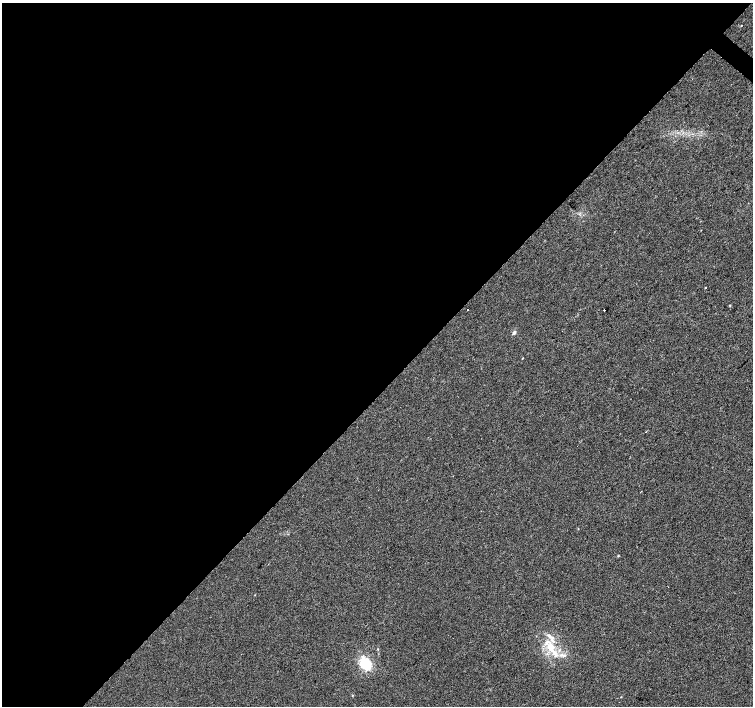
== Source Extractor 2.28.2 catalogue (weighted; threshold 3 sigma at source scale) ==
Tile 5 of 4 x 4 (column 1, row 2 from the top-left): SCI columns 1-1502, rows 2986-4392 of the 6021 x 6033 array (HDU 1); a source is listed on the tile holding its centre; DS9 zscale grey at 2 x 2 block average (1 PNG px = mean of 2 x 2 image px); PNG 755 x 708 px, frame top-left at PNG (2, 3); no overlay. Shown black and unused: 56% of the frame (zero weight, under 2 of 3 exposures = <1% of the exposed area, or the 3 px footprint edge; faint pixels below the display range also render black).
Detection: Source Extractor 2.28.2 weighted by HDU 2 'WHT'; one run over the whole footprint, this tile lists its part. Background 0.00624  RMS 0.005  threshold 0.0223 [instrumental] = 3 sigma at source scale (4.5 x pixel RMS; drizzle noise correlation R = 1.50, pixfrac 1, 0.0396/0.0396 arcsec/px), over >= 5 px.
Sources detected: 14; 1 inside a brighter object's white glare — not listed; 2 inside a brighter listed object's ellipse — not listed separately; the other 11 listed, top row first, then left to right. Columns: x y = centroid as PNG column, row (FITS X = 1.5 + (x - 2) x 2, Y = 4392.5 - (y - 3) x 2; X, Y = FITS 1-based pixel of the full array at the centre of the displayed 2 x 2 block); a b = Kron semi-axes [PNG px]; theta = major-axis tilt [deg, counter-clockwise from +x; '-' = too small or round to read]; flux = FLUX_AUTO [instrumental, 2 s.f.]
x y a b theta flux
742 25 2 2 - 0.77
705 287 2 2 - 0.75
467 310 2 2 - 0.49
604 310 2 2 - 3.7
514 332 4 3 - 3.2
522 358 2 2 - 0.86
578 529 2 2 - 0.72
618 556 3 3 - 0.89
551 647 16 10 -66 22
365 662 16 12 23 24
352 695 3 2 - 0.8
Diffuse or blended objects may show on this block-average render without a row.